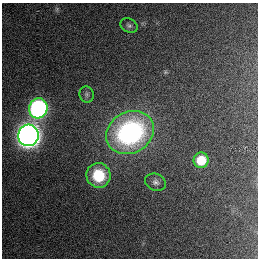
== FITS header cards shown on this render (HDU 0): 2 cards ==
NAXIS1  =                  256
NAXIS2  =                  256

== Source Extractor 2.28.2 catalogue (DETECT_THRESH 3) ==
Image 256 x 256 px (HDU 0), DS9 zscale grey, 1 PNG px = 1 image px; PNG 260 x 260 px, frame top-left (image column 1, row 256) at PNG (2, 3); each listed source drawn as its Kron ellipse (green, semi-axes under 4 px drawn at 4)
Background 1130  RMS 6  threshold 18.1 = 3 sigma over >= 5 px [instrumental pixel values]
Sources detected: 8; all 8 listed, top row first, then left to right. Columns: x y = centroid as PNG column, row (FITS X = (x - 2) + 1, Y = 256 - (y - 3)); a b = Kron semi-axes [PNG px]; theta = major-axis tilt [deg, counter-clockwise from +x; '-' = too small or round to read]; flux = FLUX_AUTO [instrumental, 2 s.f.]
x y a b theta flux
129 26 9 6 -28 1200
87 94 8 7 - 1100
38 108 10 9 - 93000
130 133 25 20 29 76000
28 135 11 10 - 350000
201 160 7 7 - 11000
98 175 12 12 - 14000
155 182 10 8 -24 1700